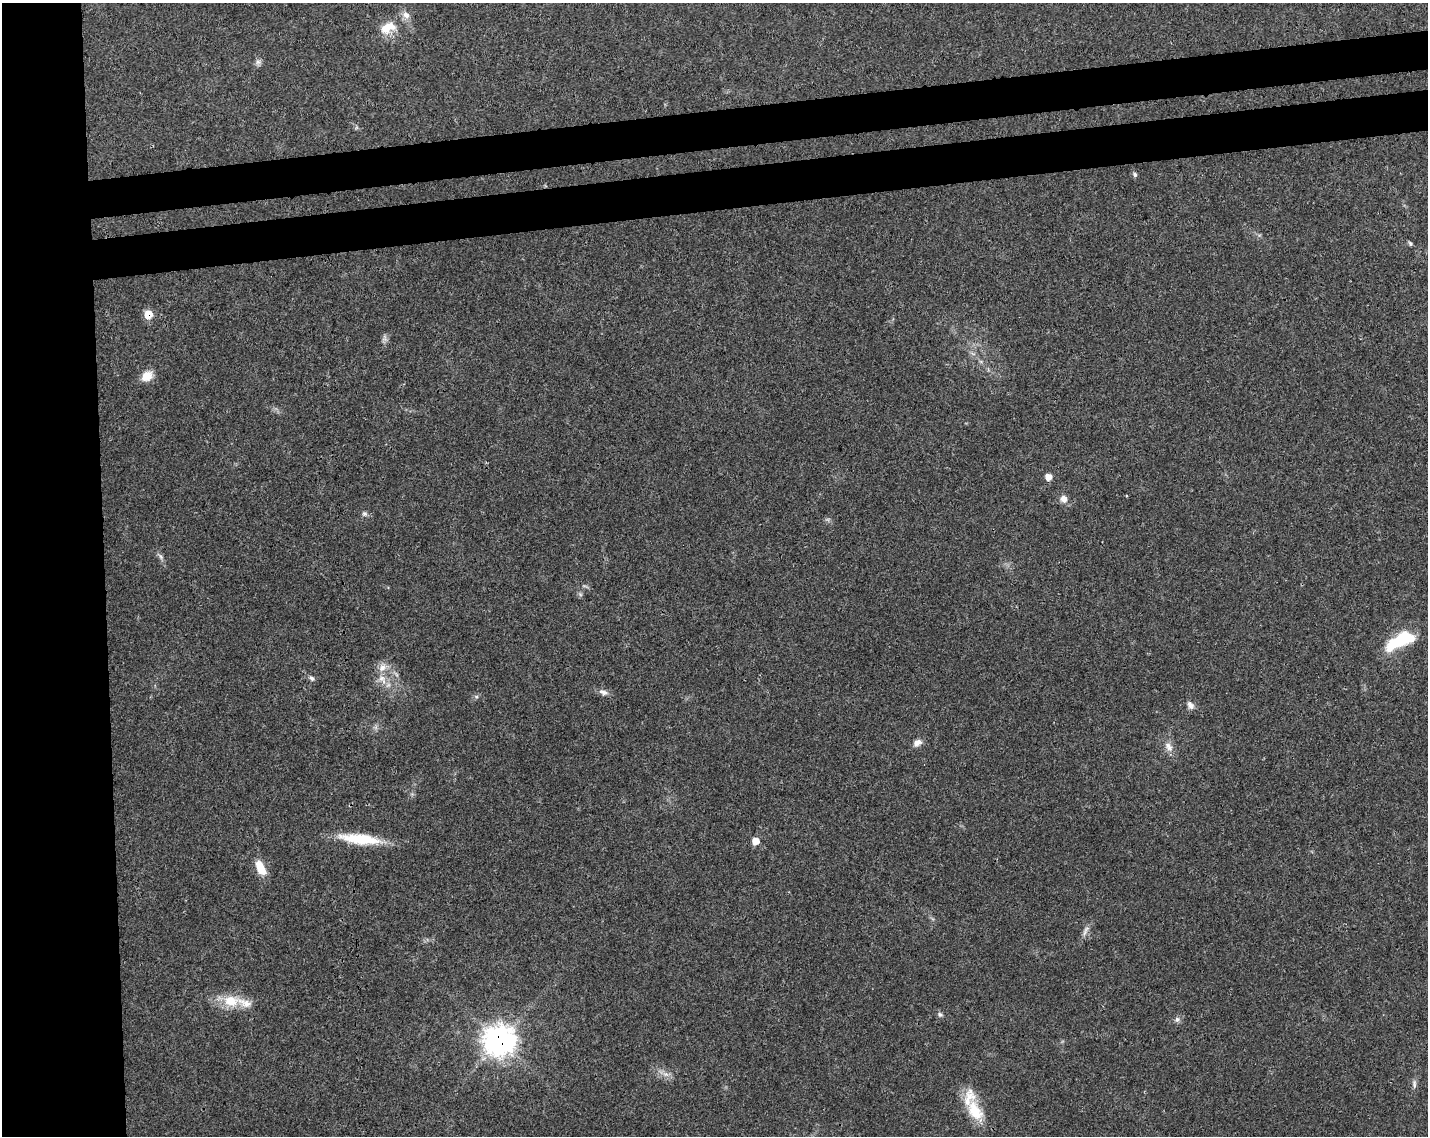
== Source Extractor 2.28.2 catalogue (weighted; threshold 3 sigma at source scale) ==
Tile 7 of 3 x 4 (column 1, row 3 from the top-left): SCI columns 57-1482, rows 1190-2323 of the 4348 x 4649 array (HDU 1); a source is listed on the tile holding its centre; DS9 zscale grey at full resolution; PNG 1430 x 1138 px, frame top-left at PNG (2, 3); no overlay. Shown black and unused: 14% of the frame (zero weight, under 3 of 4 exposures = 5% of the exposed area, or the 3 px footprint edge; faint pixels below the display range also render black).
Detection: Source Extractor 2.28.2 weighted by HDU 2 'WHT'; one run over the whole footprint, this tile lists its part. Background 0.025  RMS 0.0029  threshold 0.013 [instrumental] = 3 sigma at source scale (4.5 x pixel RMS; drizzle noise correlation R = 1.50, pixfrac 1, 0.0396/0.0396 arcsec/px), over >= 5 px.
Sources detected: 35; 1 too faint to see at this stretch — not listed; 4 inside a brighter listed object's ellipse — not listed separately; the other 30 listed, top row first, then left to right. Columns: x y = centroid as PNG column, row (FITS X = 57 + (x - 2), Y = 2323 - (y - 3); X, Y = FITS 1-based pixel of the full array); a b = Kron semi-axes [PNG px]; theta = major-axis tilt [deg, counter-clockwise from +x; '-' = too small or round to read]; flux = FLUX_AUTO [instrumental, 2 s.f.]
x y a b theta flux
388 28 25 15 22 6.4
258 62 9 7 -90 0.98
1135 174 7 5 -63 0.64
1410 244 7 5 -51 0.5
148 314 7 6 - 6
385 338 11 7 -81 0.98
147 376 15 11 32 3.5
1048 477 6 6 - 2
1064 499 9 8 - 1.9
364 514 7 7 - 0.78
161 556 10 4 -52 0.81
1400 640 32 12 27 16
382 667 13 10 53 2.5
312 678 8 6 -31 0.78
603 692 13 8 -23 1.4
476 696 6 4 -19 0.41
1190 705 11 7 -55 1.6
917 743 11 7 29 1.8
1169 747 16 9 -54 2.2
360 839 45 10 -7 14
755 841 7 7 - 2.7
261 868 16 9 -63 5.4
1085 931 17 5 62 1.5
231 1001 21 15 -9 7.4
940 1015 8 6 -39 0.69
1177 1019 8 7 - 0.99
500 1041 11 11 - 310
666 1074 9 6 -20 1.4
1414 1084 12 5 -87 1
975 1111 32 17 -60 9.5
Overlapping masked pixels (flux is a lower limit): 2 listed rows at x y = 148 314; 500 1041